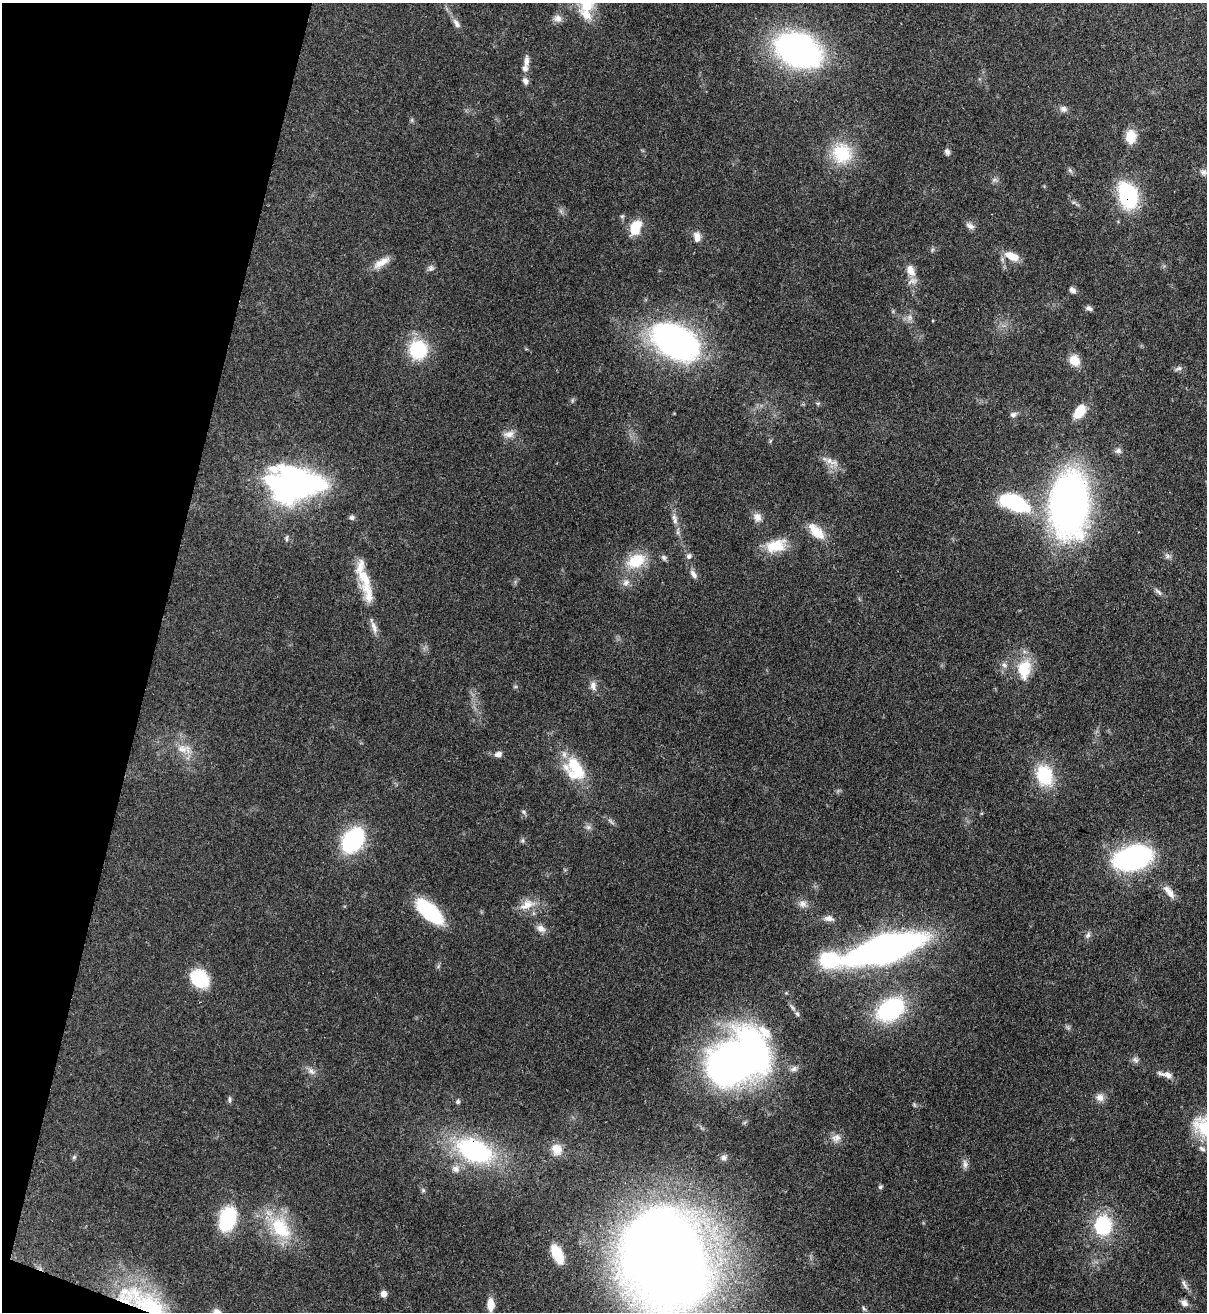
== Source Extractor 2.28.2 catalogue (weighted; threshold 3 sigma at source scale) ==
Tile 9 of 4 x 4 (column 1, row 3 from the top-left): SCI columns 344-1548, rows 1342-2651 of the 5380 x 5303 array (HDU 1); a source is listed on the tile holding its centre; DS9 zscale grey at full resolution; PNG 1209 x 1314 px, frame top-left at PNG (2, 3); no overlay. Shown black and unused: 13% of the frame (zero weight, under 3 of 4 exposures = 7% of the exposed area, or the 3 px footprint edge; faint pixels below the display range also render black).
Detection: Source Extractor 2.28.2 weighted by HDU 2 'WHT'; one run over the whole footprint, this tile lists its part. Background 0.0834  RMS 0.0039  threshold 0.0177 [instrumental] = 3 sigma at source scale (4.5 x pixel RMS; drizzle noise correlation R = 1.50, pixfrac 1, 0.05/0.05 arcsec/px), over >= 5 px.
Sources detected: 118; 1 too faint to see at this stretch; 1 inside a brighter object's white glare — not listed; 8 inside a brighter listed object's ellipse — not listed separately; the other 108 listed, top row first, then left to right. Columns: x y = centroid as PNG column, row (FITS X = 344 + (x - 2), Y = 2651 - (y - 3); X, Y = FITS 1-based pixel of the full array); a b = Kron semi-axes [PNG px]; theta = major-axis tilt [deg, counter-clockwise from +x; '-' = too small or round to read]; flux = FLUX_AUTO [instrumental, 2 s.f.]
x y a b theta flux
586 4 23 17 -10 11
558 18 11 10 - 2.2
456 23 14 7 -59 2.1
798 50 31 22 -21 160
526 61 15 7 87 2.3
525 81 10 7 -75 1.7
1063 109 10 9 - 1.6
1131 137 13 10 86 7.7
947 152 8 6 -66 1.2
842 153 23 23 - 18
1070 170 8 3 -45 0.72
1204 172 9 7 11 1.5
994 180 8 4 0 0.87
1128 195 33 21 -72 28
1073 202 7 4 -17 0.73
622 216 6 5 - 0.68
970 226 12 7 -30 1.8
635 227 14 10 67 10
697 237 14 9 -83 2.8
1011 256 18 9 -24 5.7
381 262 24 8 31 4.5
431 268 9 7 19 1.3
910 270 18 11 -65 4.6
1072 290 9 6 -42 1.5
1089 308 9 6 -25 1.2
910 317 9 8 - 1.8
674 340 51 31 -28 120
418 350 19 18 - 22
1074 360 13 11 -50 5.5
1178 368 10 5 23 1.1
818 403 6 4 18 0.51
1080 411 15 9 53 8.8
1013 415 8 6 24 1.4
509 434 15 9 10 2.9
770 441 7 4 71 0.53
1118 451 9 7 -1 1.4
831 461 22 7 -24 3.5
293 483 54 35 -1 110
1014 503 28 14 -24 41
1069 504 39 24 87 290
757 517 11 10 - 2.7
352 518 7 6 - 1.1
675 521 11 7 74 1.8
816 531 27 12 -45 7.6
677 532 7 4 89 0.86
776 546 27 16 14 11
689 556 7 6 - 1.4
1167 556 9 6 -27 1.2
664 557 9 6 -51 1
636 561 25 17 27 13
693 574 13 6 -59 1.9
364 577 37 16 -79 11
626 583 10 8 31 2
1158 592 14 5 -41 1.3
374 627 20 6 -72 2.5
1004 665 8 7 - 1.4
1024 669 27 17 82 11
593 686 13 8 -79 2.3
182 749 17 12 -21 5.4
498 754 10 7 19 1.7
575 767 37 16 -53 16
1044 775 22 17 -73 19
524 812 7 5 -38 0.75
588 827 8 7 - 1.2
353 840 22 15 53 47
522 840 7 4 90 0.67
1133 858 26 16 16 94
1169 892 20 8 -50 3.5
803 904 10 9 - 2.1
527 905 24 12 22 5.8
429 912 26 12 -42 37
829 918 14 7 -10 1.9
541 928 12 9 -31 2.4
1088 935 9 6 54 1.2
884 949 45 15 16 320
828 960 21 16 -6 22
199 978 14 11 -45 32
890 1009 28 19 34 42
797 1014 7 5 -65 0.82
1135 1060 11 6 -44 1.4
729 1066 41 35 -4 170
793 1069 10 7 19 1.6
311 1071 12 8 -31 2.2
1168 1075 11 8 -44 2.1
1100 1097 12 10 -27 2.5
229 1099 8 4 -84 0.79
458 1102 6 5 - 0.94
836 1138 13 11 37 2.8
557 1149 17 15 -59 4.8
1202 1149 10 6 -33 1.2
474 1150 37 22 -23 55
74 1157 6 6 - 0.72
724 1158 9 8 - 1.5
965 1164 13 7 -76 1.7
456 1169 11 9 -40 2.4
880 1187 6 5 - 0.78
423 1190 6 5 - 0.68
227 1219 22 14 72 30
1103 1226 14 12 -88 35
280 1228 36 23 -56 21
557 1254 19 9 -65 9.5
666 1260 76 60 -69 770
1185 1285 17 5 -64 1.8
383 1294 8 7 - 1.7
1184 1303 10 7 -36 1.9
490 1304 15 8 -89 4.2
149 1305 70 26 -35 42
864 1308 6 4 -60 0.66
Overlapping masked pixels (flux is a lower limit): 3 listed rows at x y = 1128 195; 474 1150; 149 1305
Isophote crosses this tile's border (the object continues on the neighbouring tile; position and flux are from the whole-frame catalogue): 3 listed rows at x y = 586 4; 666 1260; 149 1305